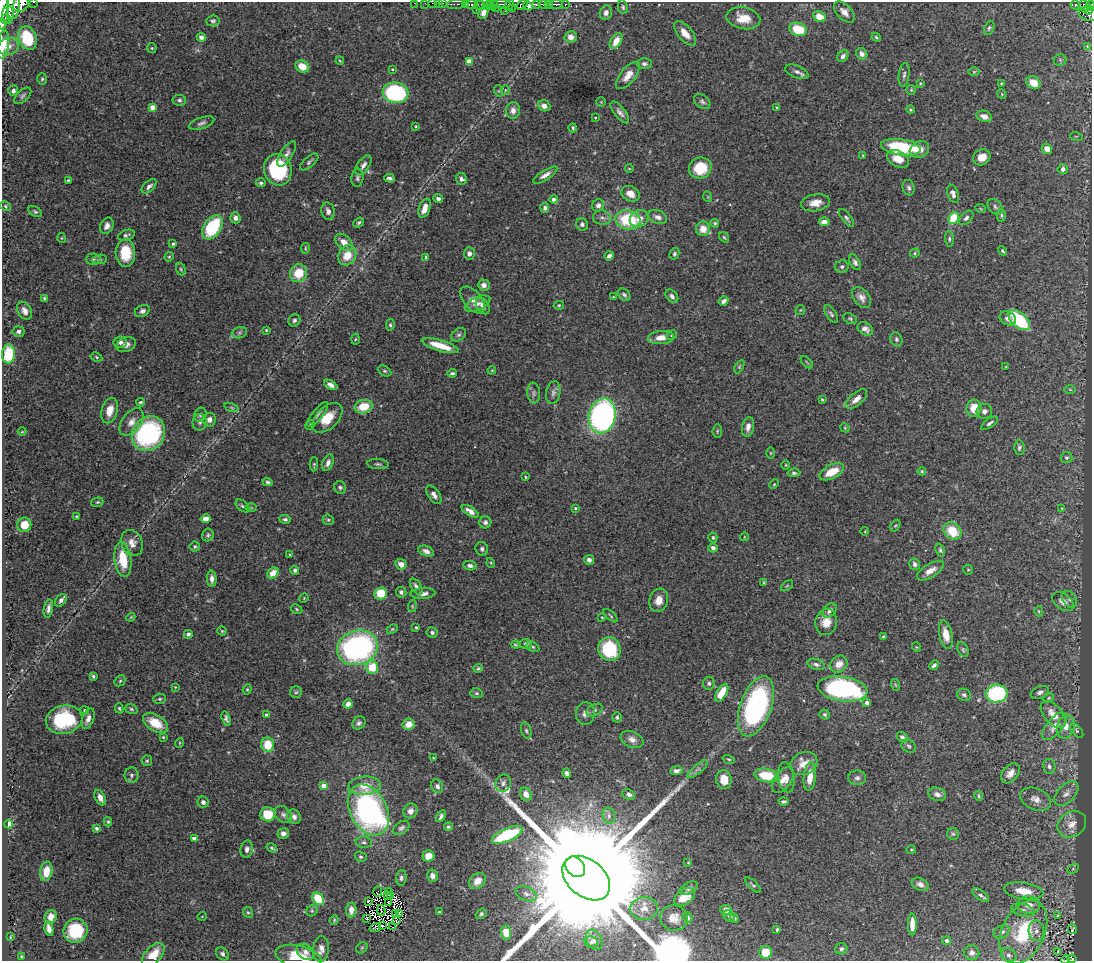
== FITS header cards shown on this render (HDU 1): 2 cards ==
NAXIS1  =                 1090
NAXIS2  =                  959

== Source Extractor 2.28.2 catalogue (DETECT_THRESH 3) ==
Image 1090 x 959 px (HDU 1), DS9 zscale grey, 1 PNG px = 1 image px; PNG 1094 x 963 px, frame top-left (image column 1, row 959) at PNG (2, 2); each listed source drawn as its Kron ellipse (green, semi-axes under 4 px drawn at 4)
Background 0.788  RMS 0.027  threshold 0.0799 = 3 sigma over >= 5 px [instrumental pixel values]
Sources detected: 499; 8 with non-positive FLUX_AUTO (blend fragments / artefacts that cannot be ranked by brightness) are neither listed nor drawn; the other 491 listed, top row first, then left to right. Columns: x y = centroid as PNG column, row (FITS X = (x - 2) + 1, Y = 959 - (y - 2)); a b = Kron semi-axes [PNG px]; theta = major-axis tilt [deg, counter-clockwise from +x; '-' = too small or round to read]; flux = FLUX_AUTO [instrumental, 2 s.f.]
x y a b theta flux
34 2 3 2 - 33
414 3 3 2 - 3.4
425 3 2 2 - 6.5
432 3 2 2 - 3.5
438 3 2 2 - 7.5
443 3 3 2 - 14
21 4 8 7 - 1200
456 4 9 4 5 190
465 4 4 3 - 250
490 4 3 3 - 11
501 4 9 3 0 130
536 4 4 3 - 260
543 4 5 3 - 310
549 4 3 3 - 88
556 4 7 3 1 130
565 4 3 3 - 81
13 5 14 6 85 1400
472 5 6 3 -3 230
480 5 6 3 -26 85
493 5 5 2 - 89
509 5 6 4 68 130
522 5 6 4 34 300
1075 5 5 4 - 160
486 6 3 2 - 2.6
528 6 5 4 - 570
1084 6 6 5 - 170
1090 6 4 2 - 230
623 7 7 5 -81 3.7
496 8 3 2 - 20
512 9 4 2 - 60
3 10 20 5 86 1800
476 10 2 2 - 2.8
1089 10 4 3 - 88
505 11 2 2 - 4.1
484 12 7 4 67 3.7
844 12 13 7 -45 13
606 13 7 6 - 8.5
8 14 9 5 89 480
1088 14 10 6 -21 220
819 17 6 5 - 25
743 18 17 11 -11 33
5 19 5 4 - 230
213 21 7 5 4 3.6
989 28 7 5 67 3.6
798 29 9 6 -18 51
685 33 14 7 -49 21
201 37 5 4 - 7.3
571 37 6 6 - 12
876 37 5 3 - 2.8
27 38 12 9 -68 80
616 41 9 5 59 21
3 45 14 6 82 24
9 46 11 8 15 11
1087 46 4 3 - 1.2
152 48 5 5 - 2.2
862 54 6 5 - 7.5
843 56 6 5 - 6.5
1060 60 6 6 - 3.5
340 61 4 3 - 1.6
469 61 4 4 - 20
644 64 7 5 1 4.8
302 67 7 5 -27 22
392 69 3 2 - 1.6
797 72 12 6 -22 7.5
974 72 6 4 1 2.3
904 75 12 5 82 5.9
628 76 16 7 51 19
42 79 6 5 - 2.9
920 83 3 3 - 1.8
1001 83 3 2 - 1.6
1033 83 8 5 -31 29
505 90 5 3 - 1.6
911 90 5 5 - 2.5
13 91 5 5 - 6.1
499 91 6 3 -71 1.8
396 93 13 10 -7 190
1002 94 5 4 - 1.8
23 96 10 5 43 4.6
179 100 7 5 -7 4.1
702 101 9 6 -36 5
601 102 4 4 - 2
544 106 6 5 - 10
152 107 4 4 - 18
777 108 4 3 - 2.3
513 110 8 7 - 12
910 110 4 4 - 2.4
620 112 13 5 -52 8
984 116 8 5 -19 11
595 118 2 2 - 1.4
201 123 13 5 19 6.2
416 126 3 3 - 1.6
573 128 4 3 - 2.4
1076 136 6 4 -18 1.9
901 147 20 8 -8 140
1047 149 5 5 - 20
919 150 10 7 28 17
287 154 14 6 58 8.3
863 155 4 3 - 2
982 157 9 7 30 19
898 159 12 8 -29 25
309 162 11 5 42 4.5
363 165 11 6 55 8.2
700 168 11 10 - 55
629 169 4 3 - 1.5
1063 169 5 5 - 7.1
278 170 16 14 -74 140
545 175 14 5 32 9.7
357 178 9 6 83 4.5
389 178 5 3 - 5.1
461 179 6 5 - 4.8
68 180 4 3 - 2.1
261 183 5 4 - 3.6
149 186 9 5 41 7.1
909 188 8 6 -76 4.9
630 194 9 7 -29 16
953 194 9 5 -72 8.9
708 197 5 3 - 1.7
438 199 5 4 - 5.3
554 199 4 4 - 7.3
815 203 14 8 9 18
598 205 6 6 - 7.8
5 206 6 4 -29 2.5
995 207 9 6 -48 4.5
425 208 10 5 71 19
545 208 5 4 - 5.6
981 209 5 3 - 1.6
35 211 7 5 -30 3.5
328 211 9 6 -74 8.1
1001 215 6 4 -90 3.1
658 217 10 6 -21 9.4
235 218 6 5 - 7.7
602 218 9 7 -10 6.5
846 218 11 4 -51 4.3
953 218 6 5 - 52
966 218 9 5 44 4.9
639 219 10 8 32 17
628 220 13 9 -13 100
824 222 5 4 - 13
359 223 6 4 39 3.2
715 223 4 4 - 2.8
582 224 6 5 - 5.8
107 226 8 6 64 9.6
212 227 13 8 56 130
703 229 7 7 - 23
126 235 9 5 18 3.8
724 237 5 3 - 2.2
62 238 5 3 - 1.6
949 239 8 4 -86 3.2
344 242 10 6 -44 21
173 244 4 3 - 3.5
305 248 5 3 - 1.9
1002 251 5 4 - 2.7
125 253 14 9 -87 48
469 253 6 5 - 7.9
915 253 5 4 - 2.3
674 254 6 4 61 3.2
347 255 10 8 59 31
609 256 5 4 - 5.1
169 257 5 4 - 2.4
426 257 4 4 - 2.3
93 259 7 5 4 4.1
100 259 7 4 6 3
855 262 8 5 -62 5.4
842 267 7 6 - 4.7
181 269 6 4 -70 2.7
298 273 9 8 - 47
484 285 6 5 - 10
624 295 7 5 -41 4.2
672 296 8 5 -47 6.4
613 297 4 3 - 1.6
862 297 12 8 -53 11
44 298 4 3 - 2.6
473 300 16 9 -50 12
723 301 5 4 - 6.9
477 304 13 6 24 9
559 305 5 4 - 2.2
483 306 9 6 -61 11
800 310 5 5 - 2
25 311 9 6 -60 10
142 311 8 5 26 5.5
831 314 10 5 -56 4.3
850 319 7 5 -26 2.9
1008 319 9 6 -31 9.3
294 320 6 5 - 4.9
1019 320 13 7 -41 120
390 325 6 4 82 3.1
865 329 8 6 -34 8.8
266 330 3 3 - 1.7
18 331 6 5 - 6.3
239 333 8 5 18 4.1
459 335 8 6 37 4.4
672 335 5 4 - 2.6
661 338 13 6 5 19
355 339 5 3 - 1.9
896 339 7 6 - 4.1
120 342 6 6 - 7.7
126 344 10 7 22 11
440 346 19 5 -17 37
9 354 9 6 88 85
97 357 6 4 -28 2.4
807 362 7 2 -46 1.8
739 367 7 4 59 3
1006 367 4 2 - 1.2
492 370 4 3 - 1.5
384 371 7 5 -26 3.4
452 373 4 3 - 3.8
331 385 7 4 -30 8
1070 389 6 4 -1 2.2
534 393 10 6 -84 6
553 393 11 7 79 7
856 399 13 6 40 15
822 400 4 3 - 2
141 402 4 3 - 2.7
364 407 9 6 13 42
232 408 7 3 -19 2.9
974 408 8 7 - 32
110 411 13 8 75 20
984 411 8 7 - 8.2
318 414 15 5 51 7
200 415 7 6 - 5
602 416 17 13 76 690
327 418 18 11 44 38
209 420 7 6 - 8.8
131 422 15 9 52 16
200 422 8 7 - 6.2
990 423 10 3 37 4.5
310 425 5 4 - 1.8
748 427 10 6 79 11
845 428 5 3 - 1.7
717 431 6 4 82 2.7
22 432 4 3 - 1.6
148 433 18 15 56 260
1019 447 7 5 -88 4.1
771 453 5 3 - 1.7
1067 458 6 5 - 3.7
328 463 9 5 66 8.5
314 464 7 4 87 2.5
378 464 11 5 -3 4.5
786 465 5 3 - 1.6
922 471 4 3 - 2
832 472 13 7 27 36
794 473 6 4 6 3.4
525 477 4 2 - 1.6
267 482 5 4 - 3.2
774 484 5 3 - 1.8
340 488 6 6 - 4.3
434 495 10 5 -55 9.2
97 502 6 4 19 2.8
242 506 8 5 -42 4
251 508 6 4 0 2.3
575 508 4 3 - 2.4
1062 508 3 2 - 1.2
470 511 9 4 -32 12
77 516 4 3 - 1.9
205 519 5 4 - 16
285 519 6 4 -4 4.4
328 520 6 5 - 2.7
485 522 6 6 - 5.1
24 525 7 7 - 36
895 526 6 4 57 2.3
865 531 4 3 - 1.4
952 531 10 8 -42 46
208 535 6 5 - 3.7
713 537 5 4 - 2.9
744 537 4 3 - 1.1
132 543 13 10 -66 16
195 547 5 5 - 3
713 548 5 4 - 5.3
482 549 7 6 - 4.7
940 550 7 4 -67 3.4
426 551 8 5 -23 7.7
290 555 3 3 - 1.9
123 559 17 8 -83 56
589 560 5 5 - 7.3
491 563 5 3 - 1.5
401 564 6 5 - 12
915 564 6 5 - 6.2
470 566 7 4 -9 6.3
295 570 4 4 - 4.7
968 570 5 4 - 2.4
930 571 15 6 32 15
273 573 6 5 - 25
212 579 8 5 -89 9.1
764 582 4 3 - 1.5
787 586 7 3 37 2.2
416 587 9 5 -57 7.3
401 592 5 5 - 4.9
381 593 6 6 - 55
423 594 12 5 3 11
304 598 5 4 - 1.9
1069 599 9 6 -55 6.9
61 600 7 5 53 6.5
659 600 12 9 73 18
1063 602 12 7 -37 14
412 606 6 4 84 2.2
48 609 9 4 81 7.7
297 609 6 4 -28 2.4
830 610 8 6 47 9.1
1039 611 5 4 - 2.2
611 616 8 3 -41 2.5
131 617 4 3 - 1.8
602 617 4 3 - 1.5
826 622 13 10 78 21
416 627 3 3 - 2.4
392 629 6 4 23 2.3
222 631 4 4 - 2.2
432 632 5 5 - 4.3
188 634 4 4 - 4.5
946 635 14 6 -78 21
883 637 4 4 - 2.2
526 644 6 5 - 5.3
515 645 4 3 - 2.3
533 647 7 4 -31 3.3
916 647 5 3 - 1.5
357 648 20 17 17 480
609 649 12 11 - 120
963 650 8 5 -64 3.6
816 664 9 5 -19 5
839 664 9 8 - 17
934 665 5 3 - 4.5
372 667 6 6 - 48
478 668 5 3 - 2.6
93 676 4 3 - 2.9
120 681 6 4 44 2.8
709 683 6 5 - 4.4
896 685 6 3 -70 2.1
175 687 4 3 - 1.4
247 689 5 4 - 2.4
843 689 25 12 -8 340
296 692 6 5 - 3.1
1040 692 9 6 21 6.5
476 693 6 5 - 2.9
722 693 10 5 60 34
997 694 11 9 5 190
964 695 7 6 - 4.6
1049 698 5 4 - 2
160 699 6 5 - 3.2
867 703 4 4 - 8.9
348 704 5 4 - 11
756 706 31 15 70 360
119 708 5 4 - 2.6
131 709 6 4 -19 2.9
85 710 4 3 - 2
594 710 9 5 26 4.5
585 713 11 9 86 12
825 714 5 4 - 3.5
1053 714 16 9 -49 23
267 715 4 4 - 7.8
617 717 5 4 - 3.6
88 719 11 5 70 8.9
226 719 8 4 -73 5
64 720 18 14 12 110
155 723 14 8 -31 40
359 723 7 6 - 4.7
409 724 6 5 - 21
1054 726 16 8 50 19
1066 727 12 8 77 15
526 731 8 5 -72 3.8
1077 731 8 5 -49 3.7
163 737 3 3 - 1.9
902 737 6 5 - 5
632 739 12 8 -23 11
179 743 5 3 - 1.6
268 745 7 6 - 43
909 746 8 6 -35 3.7
434 758 3 2 - 1.2
729 759 6 3 -19 2.2
147 761 5 5 - 2.9
804 764 14 11 26 28
1049 766 7 6 - 5.5
698 769 12 4 39 6.9
676 771 6 4 8 6.7
567 773 5 4 - 7.2
1010 773 11 7 49 13
131 775 8 7 - 5.7
766 775 12 6 -10 64
786 777 15 8 -81 11
810 777 14 6 84 26
857 778 9 7 -1 6.9
724 779 9 7 -80 27
783 780 15 8 53 15
503 783 9 7 72 7
324 786 4 4 - 21
365 786 16 9 5 28
437 786 7 5 -63 5.9
526 794 7 5 -61 15
629 794 7 5 -25 6.6
937 794 9 6 -17 9
1066 794 15 8 46 13
979 796 5 3 - 2.2
100 798 8 5 -63 10
1036 799 16 10 -22 15
784 801 5 3 - 4
203 802 6 5 - 6
368 810 27 18 -61 460
410 811 7 7 - 9.7
268 814 7 7 - 48
283 815 10 7 -42 7.3
441 816 6 3 58 4.8
609 816 8 6 -77 6.8
294 817 7 6 - 8.7
108 822 4 3 - 2.5
8 824 4 3 - 72
1072 824 15 12 33 21
448 827 4 4 - 3
96 828 4 3 - 3.4
401 828 9 6 36 5.4
283 833 6 5 - 8.5
953 834 6 6 - 3.4
507 835 16 6 23 140
194 839 4 4 - 11
364 842 8 5 -3 5
272 848 5 4 - 2.4
247 849 8 6 79 8.3
911 849 5 2 - 1.6
428 856 6 5 - 21
361 857 6 5 - 3.3
688 862 4 3 - 1.4
575 867 11 8 -50 8000
1073 869 6 4 29 2.4
46 871 10 6 80 26
432 876 6 5 - 9.6
401 878 8 5 86 4.8
586 878 27 18 -39 160000
477 881 9 7 44 20
920 884 9 6 -26 8
753 885 10 3 -44 3.1
689 888 10 5 30 5.4
1024 891 20 8 -9 32
378 892 5 2 - 5.3
389 892 2 2 - 3.4
526 894 11 7 -22 8.8
387 895 3 2 - 1.8
390 895 2 2 - 2.3
981 895 10 4 -35 4.9
684 897 11 7 35 21
318 899 7 5 -49 56
368 901 4 2 - 2.3
388 902 2 2 - 1.8
1029 905 11 8 -12 15
644 908 14 11 5 20
351 910 7 5 86 13
381 910 5 2 - 1.5
726 910 6 5 - 11
1023 910 12 6 -15 8.5
312 911 6 5 - 2.9
248 912 6 4 -64 2.5
439 912 4 3 - 2.7
396 914 3 2 - 1.6
399 914 3 3 - 4.9
481 914 6 4 37 3.3
1058 915 3 2 - 1.2
202 916 5 3 - 1.3
729 916 6 5 - 3.7
51 917 7 6 - 14
688 917 5 5 - 3.9
367 918 3 2 - 1.4
674 918 14 12 -8 16
734 918 4 3 - 4.2
334 920 5 3 - 2
397 921 4 2 - 1.1
912 924 11 4 90 18
382 926 3 2 - 1.4
393 927 3 3 - 92
375 928 6 3 18 0.74
49 929 7 4 -78 13
777 929 3 3 - 2.5
1072 929 5 3 - 0.97
75 931 12 11 - 76
1036 931 10 7 -85 8.3
506 932 7 5 -84 34
1002 932 8 6 28 7.1
1023 932 34 21 65 120
10 937 3 2 - 1.4
594 940 10 7 -60 9.4
947 941 4 4 - 4.3
591 942 7 5 -9 4.4
362 948 6 5 - 2.5
321 949 13 8 85 12
841 949 6 5 - 5.1
1058 951 3 2 - 5.1
305 952 9 7 -36 7.8
765 952 6 6 - 38
972 953 7 7 - 7.9
222 954 7 5 -49 5.3
153 955 14 8 46 33
1009 955 8 6 -33 5.9
21 956 3 2 - 1.4
298 957 23 11 -13 48
1072 959 4 4 - 58
1066 960 4 2 - 7.5
At the frame edge (FLAGS 8, measured only in part): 13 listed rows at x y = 34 2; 414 3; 425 3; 432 3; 438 3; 443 3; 21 4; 1090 6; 3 10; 3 45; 298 957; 1072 959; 1066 960
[8 non-positive-flux detections neither listed nor drawn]